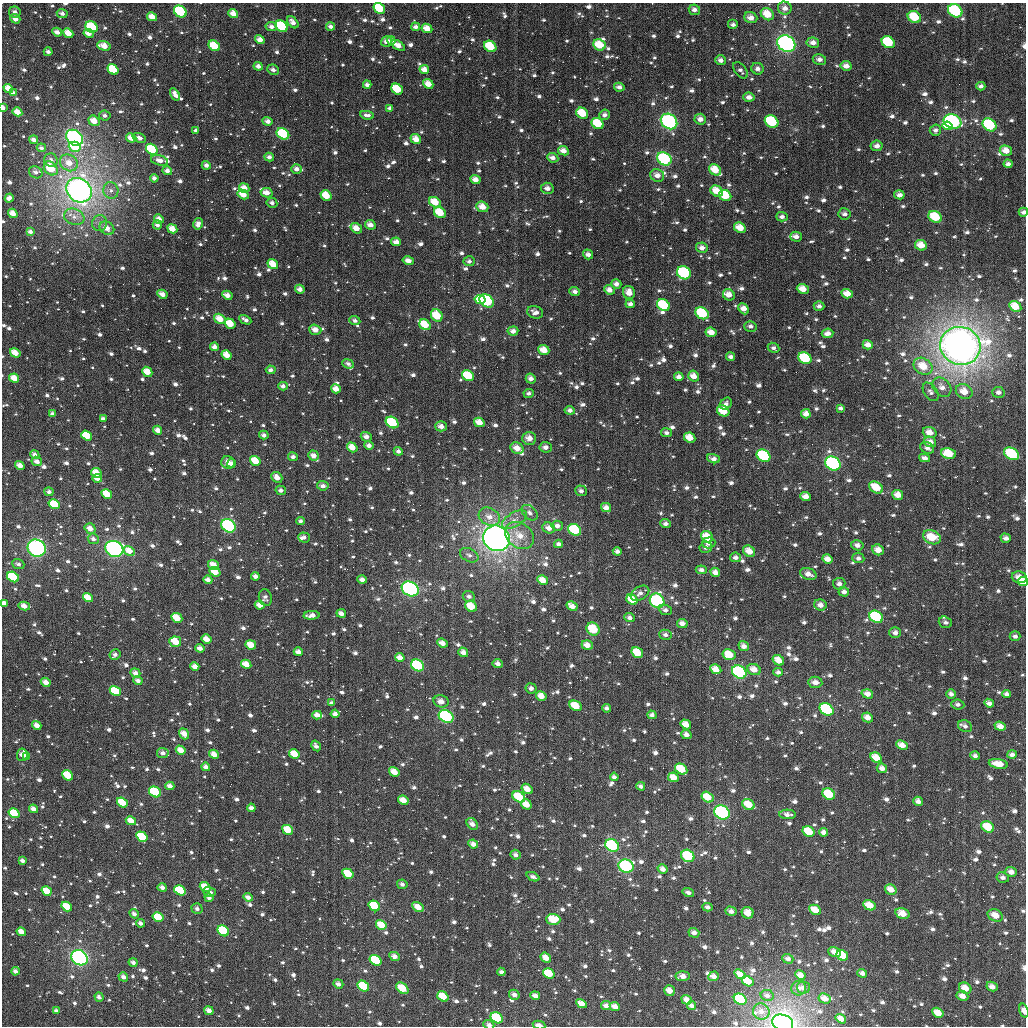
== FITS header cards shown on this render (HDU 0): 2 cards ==
NAXIS1  =                 1024
NAXIS2  =                 1024

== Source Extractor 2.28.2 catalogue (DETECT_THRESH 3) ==
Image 1024 x 1024 px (HDU 0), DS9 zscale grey, 1 PNG px = 1 image px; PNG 1028 x 1028 px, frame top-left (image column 1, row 1024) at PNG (2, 3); each listed source drawn as its Kron ellipse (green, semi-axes under 4 px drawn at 4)
Background 3080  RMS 77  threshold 232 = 3 sigma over >= 5 px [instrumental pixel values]
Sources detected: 1452; of the 1452, the 500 brightest by FLUX_AUTO listed and drawn (952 fainter detections omitted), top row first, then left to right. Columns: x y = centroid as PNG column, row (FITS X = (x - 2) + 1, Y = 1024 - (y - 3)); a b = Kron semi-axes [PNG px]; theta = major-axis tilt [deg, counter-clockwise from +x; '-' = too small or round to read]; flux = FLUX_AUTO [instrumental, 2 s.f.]
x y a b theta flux
379 8 6 5 - 2.1e+05
785 8 7 6 - 3.9e+04
694 10 6 5 - 3.2e+04
180 11 7 5 -39 3.6e+05
955 11 7 6 - 5.3e+05
15 12 6 5 - 2.8e+04
62 13 5 4 - 2.5e+04
233 14 5 4 - 5.8e+04
767 14 7 5 -37 1.1e+05
152 17 5 4 - 6.7e+04
914 17 7 5 -33 1.6e+05
751 18 6 5 - 4.9e+04
15 19 5 4 - 4.3e+04
293 22 7 4 -48 3.6e+04
733 24 5 5 - 2.2e+04
282 26 6 5 - 3.6e+05
330 26 4 4 - 2.7e+04
92 27 6 5 - 2.6e+05
271 27 6 4 -11 2.7e+04
415 27 4 4 - 2.4e+04
427 28 5 4 - 7.1e+04
57 32 5 4 - 3.7e+04
68 33 5 4 - 8.3e+04
89 33 5 4 - 4.8e+04
260 40 5 4 - 4.1e+04
391 40 4 3 - 2.7e+04
387 42 5 5 - 3.7e+04
888 42 7 5 -35 2.5e+05
786 43 9 8 - 1.4e+06
813 43 6 5 - 3.6e+04
398 45 8 4 -32 4.6e+04
599 45 6 5 - 1.3e+05
104 46 7 4 -16 7.0e+04
214 46 6 5 - 1.7e+05
490 46 6 5 - 1.7e+05
48 52 4 3 - 2.2e+04
819 59 7 5 -10 2.7e+04
721 60 5 5 - 2.8e+04
258 66 5 4 - 2.9e+04
846 66 5 5 - 3.8e+04
113 69 6 4 -35 2.5e+05
757 69 6 5 - 2.6e+04
273 70 6 5 - 2.4e+04
424 70 5 4 - 4.8e+04
740 70 9 5 -50 2.1e+04
428 84 5 4 - 6.2e+04
367 85 4 3 - 2.5e+04
981 86 4 3 - 2.0e+04
619 87 5 4 - 2.8e+04
8 88 5 4 - 6.2e+04
397 89 6 5 - 1.7e+05
13 93 4 3 - 2.2e+04
175 94 7 4 -57 3.4e+04
749 97 6 4 -6 3.2e+04
3 108 4 3 - 3.3e+04
390 108 4 3 - 2.0e+04
17 112 5 4 - 6.1e+04
582 113 6 5 - 1.4e+05
367 115 7 4 -8 2.3e+04
604 115 5 5 - 2.5e+04
105 116 6 5 - 2.0e+04
700 119 6 5 - 3.9e+04
94 121 6 5 - 6.3e+04
268 121 5 4 - 3.1e+04
669 121 9 7 -37 9.5e+05
952 121 9 7 -21 9.2e+05
772 122 7 5 -33 3.9e+05
598 123 6 5 - 1.7e+05
989 125 7 6 - 4.1e+05
947 126 5 4 - 6.4e+04
196 130 4 4 - 2.0e+04
935 130 6 5 - 2.1e+04
283 134 7 5 -34 3.2e+05
74 138 9 7 -37 1.4e+06
131 138 5 4 - 6.2e+04
139 138 7 4 -22 2.8e+04
416 139 5 4 - 6.2e+04
34 140 4 3 - 2.8e+04
877 146 6 5 - 2.7e+04
75 147 6 5 - 2.0e+05
41 148 5 4 - 2.0e+04
152 149 6 5 - 2.4e+05
563 151 5 4 - 4.9e+04
1006 151 6 5 - 5.6e+04
269 157 5 4 - 2.6e+04
553 158 6 4 -24 3.1e+04
664 159 7 6 - 4.7e+05
51 160 7 6 - 2.7e+04
159 160 9 5 -16 3.7e+04
69 163 9 8 - 7.1e+04
1008 164 4 3 - 2.2e+04
206 165 4 4 - 2.5e+04
51 168 8 6 -44 1.5e+05
297 169 5 5 - 3.0e+04
715 170 6 5 - 9.3e+04
167 171 5 4 - 2.7e+04
36 172 7 6 - 2.1e+04
657 175 7 6 - 4.0e+04
154 178 4 4 - 2.1e+04
475 179 5 4 - 4.7e+04
244 188 5 4 - 5.3e+04
547 188 6 5 - 3.4e+04
79 190 13 11 -38 3.4e+06
111 191 8 7 - 2.8e+04
717 191 6 5 - 9.7e+04
266 193 6 4 -11 4.7e+04
243 194 6 4 -31 7.3e+04
725 195 6 5 - 1.9e+05
899 195 5 4 - 2.9e+04
326 196 6 5 - 1.2e+05
9 198 4 4 - 2.9e+04
435 202 6 5 - 9.1e+04
272 203 5 5 - 2.3e+04
482 207 6 5 - 6.3e+04
440 212 6 5 - 1.3e+05
1023 212 4 4 - 2.3e+04
13 213 5 4 - 5.5e+04
844 214 6 5 - 2.3e+04
74 217 10 8 -19 4.1e+04
782 217 5 5 - 2.3e+04
935 217 7 5 -29 1.8e+05
159 219 5 4 - 4.1e+04
100 223 8 7 - 2.7e+04
198 224 6 4 78 3.3e+04
157 225 5 4 - 2.2e+04
370 225 5 4 - 4.4e+04
107 228 8 6 -34 4.8e+04
356 228 6 4 -34 5.5e+04
740 228 6 5 - 7.9e+04
172 229 5 4 - 6.9e+04
30 232 4 3 - 2.1e+04
796 237 6 5 - 3.2e+04
396 242 5 4 - 4.2e+04
921 245 6 5 - 7.2e+04
702 248 6 5 - 3.4e+04
588 254 5 4 - 2.7e+04
408 261 6 4 -13 3.3e+04
469 261 5 5 - 2.0e+04
273 264 6 4 -35 9.0e+04
684 273 7 6 - 5.2e+05
616 284 5 4 - 2.9e+04
300 289 5 4 - 3.3e+04
803 289 6 5 - 6.9e+04
609 290 5 4 - 3.9e+04
575 291 5 4 - 2.3e+04
629 292 6 6 - 5.7e+04
162 294 5 4 - 4.0e+04
847 294 5 4 - 6.4e+04
227 295 5 4 - 4.5e+04
729 295 6 5 - 5.1e+04
480 300 5 4 - 1.3e+05
487 301 8 6 -38 6.9e+05
630 304 5 4 - 2.4e+04
663 305 7 5 -36 3.3e+05
819 306 5 4 - 2.1e+04
1015 306 6 5 - 8.8e+04
744 309 6 4 -49 4.8e+04
535 312 8 6 -16 3.2e+04
702 313 7 5 -34 2.6e+05
437 316 6 5 - 1.6e+05
220 319 6 4 -34 8.1e+04
245 320 6 3 -29 2.4e+04
355 321 5 4 - 2.1e+04
230 324 6 4 -33 1.2e+05
425 325 6 5 - 1.1e+05
750 326 6 5 - 2.2e+04
315 330 6 5 - 5.2e+04
513 331 5 4 - 3.3e+04
711 332 5 4 - 5.6e+04
827 333 6 4 6 3.5e+04
868 345 5 4 - 3.6e+04
960 346 20 19 - 5.7e+06
214 347 4 4 - 3.5e+04
773 348 6 5 - 2.0e+04
544 350 6 4 -23 7.5e+04
15 353 5 4 - 7.9e+04
226 355 5 4 - 6.5e+04
731 357 4 4 - 2.2e+04
805 358 7 5 -32 2.9e+05
348 364 6 4 -23 2.0e+04
923 366 10 8 -33 1.2e+05
271 370 5 4 - 2.0e+04
147 372 5 4 - 7.3e+04
468 376 6 5 - 2.2e+05
694 376 6 5 - 5.7e+04
679 377 5 4 - 3.2e+04
14 378 5 4 - 7.1e+04
531 379 5 4 - 3.3e+04
283 386 5 4 - 2.4e+04
942 387 11 8 -46 4.0e+04
336 389 5 4 - 5.3e+04
931 392 10 6 -56 2.1e+04
964 392 9 7 -32 7.7e+04
998 392 6 5 - 2.2e+04
529 393 5 4 - 2.0e+04
726 404 6 5 - 2.0e+04
840 408 4 3 - 2.0e+04
570 410 5 4 - 2.6e+04
723 411 6 5 - 1.2e+05
53 414 4 3 - 2.5e+04
806 414 4 4 - 4.1e+04
103 419 4 3 - 2.3e+04
392 422 7 5 -34 2.9e+05
479 422 5 4 - 6.7e+04
441 426 6 5 - 4.2e+04
158 430 5 4 - 3.6e+04
930 432 7 5 -18 5.0e+04
666 433 6 4 -10 2.0e+04
264 435 5 4 - 2.2e+04
87 436 6 4 -36 1.7e+05
366 437 5 4 - 3.6e+04
529 438 7 6 - 5.3e+04
690 438 6 5 - 8.2e+04
930 442 6 5 - 4.2e+04
369 446 5 4 - 2.8e+04
352 447 5 4 - 7.3e+04
546 447 6 5 - 3.0e+04
517 448 7 5 -28 6.1e+04
927 448 7 5 -28 2.3e+04
398 451 4 4 - 2.2e+04
948 453 7 5 -14 1.3e+05
35 454 5 4 - 2.8e+04
1012 454 8 5 -31 3.2e+05
314 455 5 5 - 3.9e+04
764 456 7 5 -33 4.6e+05
293 457 5 4 - 2.2e+04
925 458 5 4 - 2.8e+04
713 459 6 4 -19 3.1e+04
37 461 5 4 - 3.4e+04
255 461 6 4 -34 1.1e+05
228 463 7 6 - 4.3e+04
232 463 4 3 - 2.4e+04
833 463 8 6 -32 8.7e+05
20 465 5 4 - 4.9e+04
96 473 5 5 - 8.3e+04
277 477 6 4 -41 4.7e+04
97 478 5 4 - 4.8e+04
323 486 6 4 -7 2.9e+04
876 487 7 5 -31 1.1e+05
281 490 5 4 - 2.5e+04
581 491 6 5 - 2.4e+04
49 492 4 4 - 2.1e+04
107 494 6 4 -30 1.1e+05
898 495 5 5 - 5.8e+04
805 496 5 4 - 4.6e+04
54 504 6 4 -31 1.9e+05
606 508 5 4 - 4.0e+04
530 513 9 6 -43 2.5e+04
489 517 11 8 -26 5.1e+04
514 520 14 7 31 4.2e+04
300 521 4 4 - 2.0e+04
666 524 5 4 - 2.2e+04
228 526 7 6 - 6.5e+05
557 526 6 5 - 3.4e+04
90 528 6 5 - 4.6e+04
549 528 6 5 - 4.0e+04
575 530 7 5 -29 3.3e+05
519 535 16 12 -37 9.2e+04
304 537 6 5 - 2.0e+04
707 537 6 5 - 9.1e+04
932 537 9 7 -23 1.4e+05
496 538 14 12 -25 3.4e+06
1006 538 5 4 - 2.7e+04
93 539 5 5 - 2.5e+04
709 543 7 5 3 3.0e+04
558 544 4 4 - 2.1e+04
857 545 6 5 - 3.0e+04
706 547 6 5 - 2.2e+04
37 548 9 8 - 1.1e+06
114 549 9 7 -27 1.2e+06
878 550 6 5 - 5.7e+04
129 551 6 4 -30 6.8e+04
617 551 4 4 - 2.2e+04
749 551 6 5 - 6.3e+04
469 555 10 6 -26 2.4e+04
736 557 5 5 - 2.4e+04
858 558 6 5 - 2.2e+04
827 559 5 4 - 4.6e+04
18 564 6 4 -21 2.1e+04
213 565 5 5 - 6.1e+04
701 570 5 4 - 2.5e+04
215 572 5 4 - 8.0e+04
715 572 5 4 - 4.2e+04
808 574 8 5 -18 4.2e+04
255 576 4 4 - 3.1e+04
13 577 6 5 - 4.1e+05
1019 577 7 6 - 5.9e+04
362 579 4 4 - 3.0e+04
208 580 4 4 - 3.4e+04
543 580 6 4 -30 6.0e+04
1023 582 5 4 - 7.8e+04
839 584 6 6 - 2.7e+04
410 589 9 7 -28 1.0e+06
844 592 5 5 - 2.6e+04
640 593 10 6 31 3.1e+04
469 596 6 5 - 2.1e+04
88 597 5 4 - 9.0e+04
265 598 8 6 -76 2.3e+04
632 599 6 5 - 1.1e+05
657 601 8 7 - 7.7e+05
4 603 4 4 - 4.0e+04
260 605 5 4 - 5.0e+04
820 605 6 5 - 4.0e+04
24 606 6 4 -12 4.6e+04
471 606 6 5 - 1.1e+05
572 606 6 4 -30 4.4e+04
665 610 6 5 - 2.0e+04
341 613 5 4 - 3.4e+04
312 615 8 4 4 3.2e+04
630 617 5 4 - 2.4e+04
876 617 7 5 -30 4.7e+05
177 618 6 4 -27 1.0e+05
945 622 7 5 -17 2.1e+04
682 623 5 4 - 3.4e+04
593 629 7 6 - 2.1e+05
895 633 6 5 - 2.7e+04
666 635 6 5 - 2.0e+04
1015 636 5 5 - 2.0e+04
206 639 5 4 - 5.8e+04
175 642 6 5 - 1.2e+05
442 643 5 4 - 3.9e+04
251 645 5 4 - 8.0e+04
587 645 5 4 - 5.4e+04
744 646 5 4 - 3.3e+04
200 648 4 4 - 2.9e+04
298 652 4 4 - 3.5e+04
463 652 5 4 - 4.0e+04
637 653 6 5 - 1.5e+05
115 654 5 5 - 2.4e+04
729 654 6 5 - 1.1e+05
400 657 5 4 - 4.2e+04
778 660 6 5 - 6.8e+04
246 664 5 4 - 7.0e+04
498 664 5 4 - 3.0e+04
417 665 7 5 -35 3.3e+05
195 667 4 4 - 4.2e+04
716 669 6 4 -29 6.4e+04
754 669 7 5 -24 5.9e+04
739 672 8 6 -33 6.1e+05
778 672 5 4 - 2.1e+04
135 673 5 4 - 3.1e+04
138 680 4 3 - 2.6e+04
46 682 5 4 - 4.5e+04
815 682 7 5 -8 3.9e+04
531 688 5 5 - 2.6e+04
115 691 6 4 -32 2.2e+05
867 694 6 4 -17 4.2e+04
951 694 5 4 - 2.3e+04
1007 694 4 4 - 2.1e+04
541 696 5 4 - 6.0e+04
441 701 7 6 - 4.3e+04
331 703 4 3 - 2.1e+04
989 703 5 4 - 2.6e+04
958 704 7 5 -7 2.1e+04
575 706 6 5 - 1.4e+05
607 708 4 4 - 2.1e+04
827 709 7 5 -32 7.4e+05
335 714 4 4 - 3.0e+04
317 715 5 4 - 3.9e+04
652 715 4 4 - 2.2e+04
446 716 8 6 -31 5.9e+05
867 717 5 4 - 4.6e+04
686 724 5 4 - 6.5e+04
37 725 5 4 - 4.4e+04
965 726 7 5 -28 2.1e+04
1000 726 5 4 - 4.1e+04
184 734 6 4 -53 6.0e+04
686 734 5 4 - 3.1e+04
902 745 6 4 -24 5.3e+04
316 746 6 4 -58 2.1e+04
181 750 5 4 - 5.6e+04
163 753 6 5 - 3.0e+04
214 754 5 4 - 5.0e+04
294 754 5 4 - 1.0e+05
22 755 6 5 - 3.9e+04
1012 755 5 4 - 2.3e+04
27 756 4 3 - 2.4e+04
975 756 5 4 - 2.1e+04
876 758 6 4 -28 8.2e+04
998 764 10 4 -10 7.3e+04
206 767 4 4 - 3.1e+04
882 768 5 4 - 3.6e+04
681 769 6 5 - 1.5e+05
394 772 5 4 - 8.0e+04
68 775 6 4 -39 1.6e+05
614 777 4 4 - 2.3e+04
673 777 5 4 - 6.2e+04
170 786 4 4 - 3.6e+04
641 786 4 3 - 2.2e+04
527 789 6 4 -32 6.3e+04
155 792 6 5 - 3.6e+05
829 794 7 5 -32 1.8e+05
519 797 7 5 -33 2.2e+05
707 797 6 5 - 1.1e+05
403 800 5 4 - 6.1e+04
918 801 5 4 - 2.6e+04
122 802 6 4 -38 1.2e+05
526 804 6 4 -34 7.2e+04
748 804 6 5 - 9.4e+04
251 808 4 3 - 2.8e+04
33 809 5 4 - 3.8e+04
722 812 8 6 -32 6.8e+05
14 813 6 4 -34 2.1e+05
787 814 8 4 -2 2.5e+04
131 821 5 4 - 7.0e+04
472 824 6 5 - 3.6e+04
988 827 7 5 -30 1.5e+05
288 830 5 4 - 1.2e+05
809 832 6 5 - 1.2e+05
824 832 4 4 - 3.0e+04
142 837 6 4 -32 2.6e+05
473 844 5 4 - 3.3e+04
612 845 7 6 - 4.4e+05
515 855 5 4 - 2.2e+04
688 856 7 6 - 2.8e+05
22 861 4 3 - 2.0e+04
626 866 8 6 -18 5.6e+05
663 869 5 4 - 3.6e+04
1011 872 6 5 - 3.6e+04
348 874 6 4 -31 1.5e+05
533 877 7 4 -24 2.1e+04
1003 877 6 5 - 2.3e+04
402 884 5 4 - 2.1e+04
162 887 4 4 - 3.0e+04
205 887 6 4 -36 1.2e+05
891 889 6 5 - 5.2e+04
180 890 6 4 -33 2.7e+05
47 891 5 4 - 9.4e+04
209 892 6 5 - 2.3e+04
688 892 6 4 -17 2.0e+04
248 897 5 4 - 3.2e+04
209 898 4 4 - 2.1e+04
869 905 6 4 -27 8.3e+04
374 906 6 5 - 2.6e+05
67 907 5 4 - 1.3e+05
418 907 6 4 -33 6.8e+04
707 907 5 4 - 2.1e+04
197 909 5 5 - 2.1e+04
815 910 6 4 -29 8.7e+04
731 911 5 4 - 3.1e+04
748 913 6 5 - 7.0e+04
134 914 5 4 - 2.4e+04
902 914 7 5 -15 6.8e+04
995 915 8 6 -26 7.0e+04
158 917 6 4 -30 1.4e+05
553 919 7 5 -2 1.4e+05
140 923 4 4 - 2.1e+04
381 925 5 4 - 1.0e+05
223 931 6 5 - 4.1e+05
21 932 5 4 - 6.0e+04
694 933 5 4 - 3.2e+04
834 952 6 5 - 4.7e+04
842 955 6 5 - 1.5e+05
394 956 5 4 - 3.5e+04
80 958 8 7 - 1.2e+06
546 958 6 4 -35 5.2e+04
788 959 5 4 - 2.6e+04
375 960 6 5 - 3.1e+05
133 962 4 4 - 2.4e+04
15 971 4 3 - 2.7e+04
501 972 4 4 - 2.0e+04
549 973 6 5 - 2.0e+05
862 973 5 4 - 2.6e+04
740 974 6 4 -38 4.7e+04
800 975 5 4 - 4.4e+04
683 976 7 5 4 4.0e+04
713 976 5 4 - 3.8e+04
123 977 5 4 - 2.9e+04
748 981 6 4 -31 1.2e+05
338 984 5 4 - 2.9e+04
363 986 6 5 - 2.4e+05
992 987 6 4 -27 3.8e+04
402 988 7 5 -43 1.5e+05
798 988 7 7 - 2.4e+04
803 988 6 6 - 2.6e+04
965 988 6 5 - 7.3e+04
669 991 5 5 - 5.6e+04
514 995 5 4 - 2.6e+04
767 995 6 5 - 2.0e+04
443 996 6 4 -36 1.1e+05
535 996 5 4 - 3.7e+04
962 996 6 4 -25 4.2e+04
99 997 5 4 - 2.1e+04
740 999 7 5 -32 4.7e+05
824 999 6 5 - 4.9e+04
687 1000 5 4 - 4.7e+04
581 1004 5 4 - 5.4e+04
606 1005 5 4 - 2.9e+04
691 1005 5 4 - 2.7e+04
615 1007 5 4 - 4.8e+04
56 1011 4 3 - 2.5e+04
209 1011 5 4 - 3.8e+04
761 1011 8 8 - 3.3e+04
1024 1011 7 4 -73 3.4e+04
938 1013 6 4 -31 7.9e+04
497 1018 6 5 - 3.8e+05
841 1019 5 4 - 4.5e+04
783 1023 11 8 -18 3.1e+06
489 1025 5 4 - 2.4e+04
539 1025 6 3 -11 2.8e+04
At the frame edge (FLAGS 8, measured only in part): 9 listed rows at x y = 379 8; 3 108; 1023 212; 1023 582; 4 603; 1024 1011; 783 1023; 489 1025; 539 1025
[952 fainter detections neither listed nor drawn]

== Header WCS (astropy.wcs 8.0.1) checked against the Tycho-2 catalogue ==
Header WCS as astropy/WCSLIB reads it (applying the file's SIP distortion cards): RA---TAN-SIP/DEC--TAN-SIP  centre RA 03:26:54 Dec +18:42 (51.72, +18.70 deg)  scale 8.66 arcsec/px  FOV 147.8' x 147.8'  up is +179 deg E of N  parity flipped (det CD > 0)
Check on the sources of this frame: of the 60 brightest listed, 58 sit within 13.0 arcsec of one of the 180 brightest Tycho-2 stars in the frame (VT <= 12.11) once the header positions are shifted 3.86 arcsec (2.77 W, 2.69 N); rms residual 4.97 arcsec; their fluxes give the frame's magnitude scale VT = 24.06 - 2.5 log10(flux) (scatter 0.22 mag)
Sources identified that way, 185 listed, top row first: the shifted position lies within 13.0 arcsec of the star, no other Tycho-2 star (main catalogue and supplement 1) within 26.0 arcsec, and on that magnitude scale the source's flux lands within +1.5 / -3 mag of the star's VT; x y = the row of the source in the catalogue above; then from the Tycho-2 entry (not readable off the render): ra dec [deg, ICRS J2000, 3 dp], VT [Tycho-2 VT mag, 2 dp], TYC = Tycho-2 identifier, HIP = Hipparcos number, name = IAU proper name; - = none
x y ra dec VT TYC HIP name
379 8 52.089 +17.487 11.06 1238-40-1 - -
694 10 51.295 +17.472 12.47 1237-874-1 - -
180 11 52.592 +17.503 9.92 1238-131-1 - -
955 11 50.636 +17.460 9.83 1237-64-1 - -
767 14 51.110 +17.479 11.41 1237-923-1 - -
914 17 50.740 +17.477 10.97 1237-356-1 - -
282 26 52.335 +17.534 10.35 1238-474-1 - -
68 33 52.873 +17.559 11.90 1238-507-1 - -
888 42 50.804 +17.539 10.72 1237-655-1 - -
599 45 51.533 +17.563 11.38 1237-709-1 - -
104 46 52.781 +17.588 12.05 1238-562-1 - -
214 46 52.504 +17.584 10.91 1238-448-1 - -
490 46 51.807 +17.572 10.76 1237-362-1 - -
113 69 52.758 +17.645 11.30 1238-519-1 - -
424 70 51.973 +17.631 11.48 1237-83-1 - -
428 84 51.962 +17.665 11.69 1237-172-1 - -
17 112 52.998 +17.750 12.26 1238-329-1 - -
582 113 51.572 +17.728 10.95 1237-656-1 - -
669 121 51.351 +17.744 8.76 1237-700-1 15954 -
952 121 50.636 +17.725 8.94 1237-248-1 15724 -
772 122 51.093 +17.737 10.28 1237-1073-1 - -
598 123 51.532 +17.752 11.12 1237-407-1 - -
989 125 50.542 +17.731 10.14 1237-782-1 - -
283 134 52.326 +17.792 10.14 1238-586-1 - -
74 138 52.852 +17.811 8.32 1238-290-1 16416 -
416 139 51.991 +17.799 11.66 1237-731-1 - -
877 146 50.826 +17.788 12.23 1237-969-1 - -
152 149 52.657 +17.835 10.64 1238-487-1 - -
664 159 51.361 +17.834 9.56 1237-220-1 - -
51 168 52.911 +17.885 11.58 1238-228-1 - -
715 170 51.233 +17.856 11.59 1237-909-1 - -
244 188 52.423 +17.923 11.89 1238-280-1 - -
79 190 52.838 +17.938 6.95 1238-670-1 16414 -
717 191 51.228 +17.907 11.67 1237-687-1 - -
266 193 52.365 +17.934 12.06 1238-193-1 - -
243 194 52.425 +17.940 11.55 1238-282-1 - -
725 195 51.206 +17.917 11.01 1237-448-1 - -
326 196 52.215 +17.939 11.30 1238-203-1 - -
435 202 51.939 +17.949 11.51 1237-512-1 - -
482 207 51.818 +17.958 12.22 1237-551-1 - -
440 212 51.926 +17.974 11.12 1237-420-1 - -
13 213 53.006 +17.995 11.82 1238-411-1 - -
935 217 50.673 +17.956 10.60 1237-68-1 - -
159 219 52.637 +18.002 12.19 1238-406-1 - -
107 228 52.768 +18.026 12.18 1238-325-1 - -
172 229 52.602 +18.026 11.59 1238-105-1 - -
396 242 52.035 +18.047 11.98 1238-473-1 - -
921 245 50.707 +18.024 11.55 1237-241-1 - -
273 264 52.346 +18.106 11.43 1238-3-1 - -
684 273 51.305 +18.106 9.86 1237-1094-1 - -
300 289 52.278 +18.165 12.92 1238-311-1 - -
162 294 52.624 +18.183 12.81 1238-409-1 - -
847 294 50.891 +18.146 11.67 1237-1076-1 - -
487 301 51.803 +18.184 9.55 1237-34-1 - -
663 305 51.355 +18.185 10.40 1237-1039-1 - -
1015 306 50.464 +18.166 12.15 1237-441-1 - -
702 313 51.257 +18.202 10.30 1237-246-1 - -
437 316 51.928 +18.223 10.83 1237-716-1 - -
220 319 52.478 +18.240 11.90 1238-1189-1 - -
230 324 52.452 +18.251 12.06 1238-328-1 - -
425 325 51.958 +18.244 11.27 1237-266-1 - -
315 330 52.236 +18.262 11.97 1238-59-1 - -
214 347 52.491 +18.307 12.51 1238-307-1 - -
544 350 51.656 +18.299 11.60 1237-482-1 - -
15 353 52.993 +18.330 11.79 1238-537-1 - -
226 355 52.459 +18.327 12.38 1238-630-1 - -
805 358 50.993 +18.304 10.57 1237-1079-1 - -
923 366 50.693 +18.316 11.43 1237-662-1 - -
468 376 51.846 +18.365 10.73 1237-12-1 - -
14 378 52.996 +18.391 12.13 1238-457-1 - -
723 411 51.197 +18.436 11.34 1237-249-1 - -
392 422 52.036 +18.482 10.21 1238-144-1 - -
87 436 52.810 +18.526 11.28 1238-279-1 - -
690 438 51.280 +18.502 11.70 1237-11-1 - -
948 453 50.622 +18.524 11.02 1237-752-1 - -
314 455 52.234 +18.564 12.21 1238-210-1 - -
764 456 51.091 +18.541 9.97 1237-526-1 - -
37 461 52.936 +18.590 11.99 1238-589-1 - -
255 461 52.381 +18.581 11.61 1238-340-1 - -
228 463 52.451 +18.585 12.79 1238-341-1 - -
833 463 50.915 +18.556 9.04 1237-244-1 15808 -
96 473 52.785 +18.615 11.38 1238-600-1 - -
876 487 50.804 +18.610 11.01 1237-128-1 - -
281 490 52.316 +18.650 12.59 1238-259-1 - -
107 494 52.757 +18.666 11.05 1238-614-1 - -
54 504 52.890 +18.693 10.97 1238-620-1 - -
575 530 51.567 +18.731 10.28 1237-367-1 - -
707 537 51.230 +18.739 11.22 1237-503-1 - -
932 537 50.659 +18.727 11.25 1237-938-1 - -
496 538 51.763 +18.757 6.56 1241-799-1 16077 -
37 548 52.932 +18.800 8.19 1242-376-1 16441 -
114 549 52.734 +18.799 8.19 1242-382-1 16374 -
878 550 50.795 +18.760 11.71 1241-457-1 - -
749 551 51.122 +18.772 11.73 1241-1120-1 - -
215 572 52.478 +18.849 11.45 1242-454-1 - -
808 574 50.972 +18.822 13.04 1241-309-1 - -
13 577 52.991 +18.870 10.47 1242-100-1 - -
1019 577 50.435 +18.816 12.38 1241-775-1 - -
362 579 52.105 +18.861 12.55 1242-399-1 - -
543 580 51.645 +18.853 12.11 1241-1132-1 - -
1023 582 50.425 +18.826 11.71 1241-1017-1 - -
410 589 51.980 +18.882 8.55 1241-600-1 16136 -
88 597 52.800 +18.916 11.64 1242-166-1 - -
632 599 51.417 +18.895 11.38 1241-886-1 - -
657 601 51.353 +18.897 9.36 1241-640-1 - -
260 605 52.364 +18.927 11.51 1242-147-1 - -
876 617 50.795 +18.921 9.99 1241-955-1 - -
177 618 52.574 +18.961 11.40 1242-279-1 - -
593 629 51.514 +18.968 10.57 1241-411-1 - -
206 639 52.497 +19.011 11.52 1242-346-1 - -
175 642 52.577 +19.018 11.07 1242-226-1 - -
442 643 51.897 +19.010 11.89 1241-829-1 - -
251 645 52.384 +19.023 11.54 1242-476-1 - -
637 653 51.400 +19.023 11.20 1241-627-1 - -
729 654 51.167 +19.021 11.94 1241-923-1 - -
778 660 51.041 +19.033 11.75 1241-958-1 - -
246 664 52.395 +19.070 11.78 1242-431-1 - -
417 665 51.959 +19.065 9.80 1241-835-1 - -
739 672 51.139 +19.063 9.09 1241-1048-1 - -
115 691 52.727 +19.140 10.64 1242-172-1 - -
867 694 50.812 +19.107 12.11 1241-1054-1 - -
827 709 50.915 +19.148 10.00 1241-916-1 - -
335 714 52.167 +19.185 12.10 1242-485-1 - -
317 715 52.213 +19.189 12.30 1242-183-1 - -
902 745 50.721 +19.228 11.55 1241-772-1 - -
181 750 52.558 +19.279 11.72 1242-457-1 - -
214 754 52.473 +19.288 12.10 1242-129-1 - -
294 754 52.268 +19.284 11.39 1242-9-1 - -
876 758 50.785 +19.260 11.72 1241-711-1 - -
206 767 52.494 +19.318 12.21 1242-50-1 - -
681 769 51.282 +19.300 10.63 1241-371-1 - -
68 775 52.845 +19.344 11.18 1242-246-1 - -
170 786 52.585 +19.366 12.27 1242-125-1 - -
155 792 52.621 +19.382 10.12 1242-349-1 - -
829 794 50.903 +19.351 10.40 1241-1046-1 - -
519 797 51.694 +19.376 10.98 1241-228-1 - -
707 797 51.212 +19.366 11.33 1241-540-1 - -
122 802 52.704 +19.409 11.03 1242-3-1 - -
526 804 51.674 +19.394 11.55 1241-333-1 - -
748 804 51.108 +19.381 11.01 1241-160-1 - -
33 809 52.931 +19.427 12.23 1242-42-1 - -
722 812 51.174 +19.402 8.82 1241-100-1 - -
14 813 52.980 +19.438 10.98 1242-62-1 - -
131 821 52.682 +19.451 11.92 1242-71-1 - -
988 827 50.496 +19.420 10.86 1241-864-1 - -
288 830 52.282 +19.466 10.97 1242-432-1 - -
809 832 50.953 +19.442 10.80 1241-293-1 - -
142 837 52.653 +19.489 10.83 1242-139-1 - -
612 845 51.452 +19.488 9.53 1241-201-1 - -
688 856 51.259 +19.509 9.86 1241-453-1 - -
626 866 51.416 +19.538 9.33 1241-901-1 - -
348 874 52.125 +19.569 11.27 1242-220-1 - -
180 890 52.554 +19.617 10.40 1242-413-1 - -
47 891 52.894 +19.624 11.56 1242-351-1 - -
248 897 52.380 +19.630 12.51 1242-201-1 - -
209 898 52.480 +19.633 12.38 1242-470-1 - -
869 905 50.792 +19.616 11.41 1241-141-1 - -
374 906 52.056 +19.646 10.97 1242-235-1 - -
67 907 52.842 +19.660 11.33 1242-294-1 - -
815 910 50.931 +19.630 11.89 1241-273-1 - -
748 913 51.103 +19.642 11.50 1241-604-1 - -
902 914 50.705 +19.634 11.88 1241-974-1 - -
995 915 50.470 +19.631 11.68 1241-548-1 - -
158 917 52.608 +19.682 10.82 1242-265-1 - -
553 919 51.600 +19.669 11.30 1241-181-1 - -
381 925 52.038 +19.691 11.32 1242-264-1 - -
223 931 52.441 +19.713 10.18 1242-1192-1 - -
21 932 52.957 +19.723 12.34 1242-214-1 - -
842 955 50.858 +19.737 10.51 1241-435-1 - -
375 960 52.051 +19.776 10.33 1242-436-1 - -
549 973 51.607 +19.799 11.02 1241-724-1 - -
748 981 51.098 +19.806 11.25 1241-914-1 - -
363 986 52.080 +19.840 10.34 1242-200-1 - -
402 988 51.980 +19.842 10.71 1241-1068-1 - -
965 988 50.542 +19.809 11.89 1241-171-1 - -
669 991 51.298 +19.833 11.36 1241-882-1 - -
443 996 51.876 +19.860 11.36 1241-930-1 - -
962 996 50.549 +19.827 12.13 1241-15-1 - -
740 999 51.116 +19.850 9.95 1241-934-1 - -
615 1007 51.436 +19.875 12.01 1241-239-1 - -
209 1011 52.474 +19.905 12.54 1242-1191-1 - -
1024 1011 50.384 +19.860 11.67 1241-518-1 - -
497 1018 51.738 +19.909 10.11 1241-1072-1 - -
783 1023 51.004 +19.907 7.03 1241-1078-1 15838 -
539 1025 51.627 +19.928 11.14 1241-824-1 - -